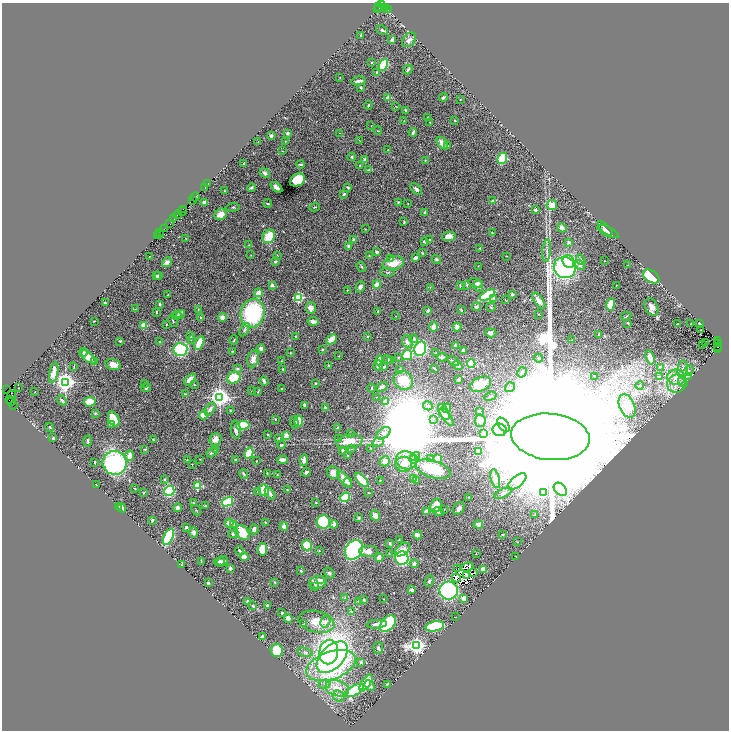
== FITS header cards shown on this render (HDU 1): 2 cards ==
NAXIS1  =                 1453
NAXIS2  =                 1456

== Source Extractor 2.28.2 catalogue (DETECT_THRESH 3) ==
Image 1453 x 1456 px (HDU 1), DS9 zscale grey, zoomed out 1/2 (1 PNG px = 2 x 2 image px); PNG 731 x 732 px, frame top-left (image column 1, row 1455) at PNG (2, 3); each listed source drawn as its Kron ellipse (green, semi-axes under 4 px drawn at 4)
Background 2.52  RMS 0.059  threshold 0.177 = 3 sigma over >= 5 px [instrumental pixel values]
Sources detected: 526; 54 cannot appear on this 1/2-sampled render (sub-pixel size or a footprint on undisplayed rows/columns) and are neither listed nor drawn; the other 472 listed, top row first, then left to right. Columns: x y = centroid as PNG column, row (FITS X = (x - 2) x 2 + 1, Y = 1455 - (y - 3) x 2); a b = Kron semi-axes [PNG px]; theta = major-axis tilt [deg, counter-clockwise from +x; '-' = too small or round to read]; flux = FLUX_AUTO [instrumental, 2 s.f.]
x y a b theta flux
381 5 3 2 - 1.4e+02
379 7 3 1 - 4.8e+01
384 7 4 3 - 5.0e+02
377 9 2 1 - 3.3e+01
386 9 3 2 - 3.1e+02
388 10 2 1 - 1.5e+02
382 30 6 3 -26 1.8e+01
361 35 3 2 - 9.5e+00
392 40 4 2 - 1.7e+01
409 40 8 6 49 4.1e+01
372 62 3 2 - 8.5e+00
383 65 6 3 66 6.6e+02
408 70 5 3 - 2.1e+01
377 72 3 3 - 1.8e+01
340 77 2 2 - 5.8e+00
359 81 7 2 9 3.6e+01
361 88 4 3 - 1.7e+01
443 97 4 3 - 1.9e+01
388 98 2 2 - 1.7e+02
460 99 2 2 - 3.9e+00
368 105 4 2 - 1.1e+01
396 106 3 2 - 3.9e+00
405 110 2 2 - 1.5e+01
427 117 2 1 - 4.1e+00
455 120 3 2 - 7.4e+00
404 121 3 2 - 4.9e+00
430 122 2 2 - 6.7e+00
371 126 2 1 - 2.7e+00
378 131 4 1 - 5.0e+00
413 132 4 2 - 3.2e+01
288 133 4 3 - 3.0e+01
339 133 2 2 - 3.9e+00
271 136 3 3 - 2.7e+01
359 140 3 2 - 4.0e+00
285 141 3 2 - 5.2e+00
258 142 3 2 - 4.9e+00
442 143 7 4 -56 7.7e+01
448 146 4 3 - 9.2e+00
388 150 2 2 - 1.3e+01
282 151 3 2 - 4.3e+00
352 157 4 3 - 1.2e+01
502 158 6 4 67 5.9e+02
365 160 3 3 - 3.4e+01
425 160 3 2 - 7.1e+00
244 164 3 2 - 1.5e+01
301 164 4 2 - 1.4e+01
360 166 3 2 - 1.8e+01
368 170 3 2 - 6.0e+00
265 173 5 4 - 3.0e+01
297 180 8 6 28 4.4e+02
207 184 2 1 - 7.0e+01
276 187 7 3 -39 6.0e+01
348 187 4 3 - 1.1e+01
204 188 2 1 - 1.3e+02
251 188 4 3 - 2.1e+01
416 189 7 4 -47 2.5e+01
224 191 2 2 - 5.4e+00
344 194 3 2 - 2.5e+01
195 197 5 2 - 5.1e+02
193 200 2 1 - 8.5e+01
492 201 4 2 - 2.7e+01
398 202 3 2 - 7.2e+00
205 203 3 3 - 7.8e+01
268 203 4 2 - 1.1e+01
408 204 2 2 - 4.1e+00
552 205 5 5 - 1.1e+02
233 207 7 2 5 1.0e+01
315 207 5 2 - 8.2e+00
183 209 2 1 - 2.5e+02
535 210 3 3 - 1.9e+01
183 211 4 2 - 4.5e+02
425 212 3 3 - 7.4e+00
221 214 6 5 - 1.0e+02
177 215 4 1 - 7.9e+02
174 219 2 2 - 2.2e+02
404 222 2 2 - 1.1e+01
170 224 2 1 - 4.6e+01
562 228 5 3 - 5.2e+01
605 228 9 3 -43 3.3e+01
164 229 2 1 - 1.7e+02
365 229 2 2 - 5.0e+00
608 231 11 4 -26 6.6e+01
492 232 2 2 - 5.9e+00
160 233 2 1 - 1.4e+02
159 234 2 1 - 1.4e+02
158 235 4 2 - 1.7e+02
269 236 7 6 - 2.6e+02
449 236 7 4 10 7.6e+01
186 239 3 1 - 4.5e+00
429 239 3 2 - 1.6e+01
354 240 2 2 - 6.5e+01
424 241 3 2 - 1.3e+01
568 242 3 3 - 2.5e+01
249 245 3 2 - 6.1e+00
348 246 4 3 - 1.7e+01
480 248 2 2 - 1.5e+01
547 250 11 2 85 2.5e+01
377 252 4 3 - 1.8e+01
422 253 4 3 - 9.3e+00
251 255 3 2 - 4.5e+00
277 255 3 2 - 3.7e+00
149 256 2 1 - 3.2e+00
369 256 3 2 - 8.9e+00
507 256 2 2 - 5.0e+00
391 258 3 2 - 1.4e+01
415 258 3 3 - 3.0e+01
436 259 5 3 - 1.3e+01
581 260 6 3 -54 2.1e+01
568 261 6 5 - 7.8e+02
605 261 2 2 - 3.3e+00
167 262 5 4 - 5.1e+01
275 262 3 2 - 1.4e+01
393 263 11 6 13 1.6e+02
580 265 5 4 - 2.7e+01
628 265 2 2 - 3.9e+00
478 266 2 2 - 4.3e+00
361 267 6 3 -58 1.3e+01
565 268 11 10 - 1.8e+03
387 272 7 2 -4 1.2e+01
157 276 4 3 - 2.4e+01
159 276 3 3 - 1.3e+01
651 276 9 5 -33 4.6e+02
476 283 7 4 -15 2.6e+01
377 284 4 3 - 8.7e+01
272 285 4 3 - 2.5e+01
460 285 3 3 - 1.0e+01
467 285 4 3 - 1.1e+01
616 285 2 1 - 3.2e+00
478 286 6 4 -85 5.0e+01
360 287 6 4 63 3.3e+01
430 287 3 2 - 5.1e+00
347 290 3 2 - 7.5e+00
259 293 4 3 - 1.5e+02
512 294 3 3 - 1.7e+01
168 295 3 2 - 7.9e+00
487 295 9 3 30 8.0e+02
299 297 3 3 - 1.2e+03
494 298 4 3 - 2.9e+01
505 300 3 2 - 4.8e+00
539 301 9 4 -56 5.6e+01
105 303 3 3 - 1.3e+01
160 304 3 2 - 1.5e+01
611 304 6 3 81 1.7e+02
476 307 4 4 - 2.9e+01
491 307 5 2 - 8.1e+00
651 307 9 6 -63 6.0e+01
311 308 6 5 - 5.8e+01
135 309 3 2 - 5.2e+00
198 309 3 2 - 4.4e+00
461 310 4 2 - 7.9e+00
428 311 4 3 - 2.1e+01
156 312 3 2 - 1.2e+01
378 312 3 2 - 1.2e+01
252 313 14 12 75 9.8e+02
180 314 4 4 - 1.6e+01
538 314 3 2 - 5.6e+00
176 315 5 3 - 1.3e+01
396 316 3 2 - 5.1e+00
626 316 5 2 - 1.3e+01
222 317 4 4 - 6.9e+01
201 318 4 3 - 1.7e+01
94 321 2 1 - 5.4e+00
173 321 6 2 -63 1.1e+01
313 321 5 3 - 5.0e+01
628 323 4 3 - 9.2e+00
699 323 3 2 - 1.4e+01
166 324 3 2 - 6.3e+00
677 324 2 1 - 4.6e+00
691 324 2 1 - 6.7e+00
144 325 4 4 - 1.5e+02
434 327 5 3 - 6.2e+01
457 327 4 3 - 5.1e+01
245 330 7 4 60 2.5e+01
701 330 2 2 - 9.9e+00
491 333 5 4 - 3.4e+01
599 334 4 3 - 1.2e+01
191 336 4 3 - 1.1e+01
296 336 3 2 - 7.1e+00
368 336 3 2 - 8.2e+00
331 339 6 3 44 1.6e+02
414 339 4 4 - 1.9e+01
572 339 3 2 - 6.8e+00
191 340 3 2 - 7.6e+00
234 340 5 3 - 9.4e+00
120 341 4 3 - 1.1e+01
718 341 3 2 - 2.2e+02
160 342 2 2 - 6.2e+00
407 342 7 5 -66 5.3e+01
706 342 3 1 - 7.9e+00
199 343 7 3 63 3.1e+02
718 344 3 2 - 2.7e+02
703 345 2 2 - 5.6e+00
455 346 3 2 - 7.5e+01
717 347 2 1 - 4.2e+01
261 348 4 4 - 3.3e+01
420 349 7 5 75 1.1e+03
717 349 2 1 - 9.4e+01
180 350 7 6 - 7.9e+02
322 350 3 2 - 1.3e+01
463 350 3 3 - 2.2e+01
232 351 3 2 - 5.9e+00
83 352 4 3 - 1.5e+01
290 353 2 2 - 6.6e+00
436 353 3 2 - 6.5e+00
407 355 5 4 - 3.6e+02
339 356 2 2 - 4.6e+00
88 357 9 5 -37 1.4e+02
442 357 5 3 - 2.5e+01
650 357 7 4 -74 1.1e+02
398 358 3 3 - 9.3e+00
539 358 5 3 - 1.4e+01
253 359 8 6 75 5.5e+01
387 359 5 3 - 1.8e+01
391 360 4 3 - 1.2e+01
282 361 4 3 - 9.4e+00
379 361 5 3 - 1.5e+02
453 361 6 3 -34 1.4e+01
94 362 4 3 - 1.5e+01
471 363 4 4 - 3.5e+02
113 365 8 5 -15 1.2e+02
458 365 5 3 - 3.0e+01
74 366 4 2 - 7.7e+00
328 366 3 2 - 1.2e+01
378 366 5 5 - 3.5e+01
384 367 4 3 - 1.8e+01
660 367 3 3 - 3.4e+01
238 369 4 3 - 1.7e+01
400 369 4 3 - 1.1e+01
435 369 3 2 - 1.1e+01
683 369 9 5 83 4.8e+01
283 370 4 2 - 8.2e+00
688 371 6 3 45 2.5e+01
522 372 5 4 - 3.5e+01
54 373 10 4 77 1.6e+02
595 376 2 2 - 5.2e+00
688 376 4 2 - 1.5e+01
660 377 3 3 - 1.1e+01
676 377 9 7 -8 9.2e+01
234 378 7 5 21 2.2e+02
459 379 2 2 - 2.7e+01
190 380 7 4 43 9.1e+01
403 380 10 8 -38 3.0e+02
264 381 5 3 - 2.5e+01
65 382 4 4 - 7.3e+03
683 382 5 3 - 2.0e+01
145 383 2 2 - 1.1e+01
315 383 3 3 - 7.3e+00
481 384 11 7 25 2.4e+02
677 384 10 9 - 9.0e+01
194 385 3 3 - 6.1e+00
640 385 4 3 - 1.3e+01
382 387 6 4 27 3.1e+01
510 387 5 4 - 3.3e+01
18 388 2 1 - 4.2e+00
146 388 5 3 - 2.8e+01
372 388 4 2 - 9.1e+00
282 389 3 3 - 9.7e+00
7 390 2 1 - 6.2e+01
252 391 2 1 - 6.4e+00
258 391 4 3 - 8.1e+00
35 392 2 1 - 3.4e+00
185 394 4 3 - 1.3e+01
11 395 3 1 - 1.6e+02
490 396 6 3 19 2.1e+01
220 397 4 4 - 7.9e+03
376 397 2 2 - 4.1e+00
9 400 2 2 - 5.9e+01
62 400 5 3 - 1.6e+01
12 401 4 1 - 8.0e+01
90 402 6 5 - 1.5e+02
386 402 3 3 - 1.7e+02
14 405 2 1 - 3.2e+01
304 405 3 3 - 1.8e+01
428 406 5 4 - 2.4e+01
627 406 12 7 -66 1.4e+02
325 407 3 3 - 1.6e+01
446 408 5 3 - 3.3e+01
210 409 7 4 53 4.7e+01
230 410 3 3 - 7.5e+00
444 412 8 4 -61 6.0e+01
479 412 4 3 - 2.0e+01
95 413 3 3 - 1.3e+01
203 415 4 3 - 1.5e+02
447 417 11 4 -54 5.9e+01
114 419 8 5 -64 2.7e+02
275 419 2 2 - 1.3e+01
433 419 4 3 - 1.4e+01
299 421 5 3 - 2.9e+02
480 421 6 5 - 8.0e+01
294 422 6 4 -87 2.1e+01
111 425 3 3 - 1.5e+01
243 425 7 4 8 3.4e+02
503 425 8 4 -51 5.1e+01
50 427 4 3 - 1.0e+01
337 428 3 2 - 2.3e+01
236 430 9 5 -81 4.3e+01
499 430 7 6 - 1.4e+02
350 433 2 2 - 1.6e+01
383 433 8 5 35 4.3e+01
484 433 4 3 - 3.0e+01
268 435 3 3 - 7.5e+00
286 436 4 3 - 8.1e+01
550 437 39 23 -6 1.5e+06
53 438 2 2 - 1.5e+01
279 438 4 3 - 1.1e+01
153 439 4 3 - 1.3e+01
215 439 6 5 - 8.2e+01
339 439 4 3 - 8.5e+00
88 441 5 2 - 1.4e+01
349 442 13 7 8 1.6e+02
378 442 6 3 12 2.1e+01
281 445 4 3 - 1.4e+01
352 448 2 2 - 4.7e+00
145 449 3 3 - 1.1e+01
216 449 3 3 - 1.9e+01
371 449 3 3 - 7.8e+00
343 451 3 2 - 2.8e+01
479 451 3 3 - 1.0e+02
212 453 6 3 31 2.6e+01
249 453 6 3 63 3.1e+02
130 456 5 3 - 1.1e+02
348 456 3 2 - 9.4e+00
415 456 5 4 - 3.0e+01
438 458 3 3 - 9.0e+01
200 459 3 2 - 3.4e+00
414 459 4 3 - 1.9e+01
431 459 4 3 - 2.5e+01
187 460 3 2 - 5.5e+00
236 460 3 3 - 1.7e+01
283 460 5 3 - 4.3e+01
304 460 6 4 82 6.4e+01
406 460 10 9 - 1.5e+02
257 461 2 2 - 7.7e+00
385 461 5 5 - 7.4e+01
95 462 3 2 - 1.2e+01
115 463 12 12 - 1.7e+03
192 464 2 2 - 5.3e+00
404 464 8 7 - 1.4e+02
433 469 18 8 -18 5.1e+02
306 472 5 3 - 2.4e+01
267 473 3 2 - 5.9e+00
333 473 6 6 - 6.6e+01
244 474 5 3 - 1.5e+01
277 475 3 3 - 7.4e+00
414 478 3 3 - 1.1e+01
165 479 2 2 - 3.3e+01
345 479 10 4 -51 9.6e+01
495 479 10 4 -76 8.4e+01
362 480 9 4 -47 2.8e+02
380 480 2 2 - 4.7e+00
416 480 4 3 - 2.0e+01
517 481 11 5 40 7.1e+01
348 483 4 3 - 2.2e+01
96 485 2 2 - 1.9e+01
198 486 3 3 - 4.8e+02
135 489 3 2 - 6.6e+00
560 489 7 5 -43 4.6e+01
264 490 6 5 - 3.0e+02
287 490 3 2 - 9.5e+00
169 491 5 5 - 6.0e+02
258 492 3 2 - 7.5e+00
544 492 3 3 - 2.6e+01
144 493 2 2 - 6.3e+00
270 493 7 3 -55 3.4e+01
369 493 4 2 - 1.0e+01
503 493 9 4 25 3.9e+01
345 497 5 4 - 4.6e+02
469 497 2 2 - 5.5e+00
228 502 6 4 31 4.5e+02
316 502 2 1 - 5.3e+00
194 503 3 3 - 8.2e+00
119 506 2 1 - 2.7e+00
205 506 4 3 - 9.3e+00
436 506 7 5 64 1.6e+02
122 508 5 3 - 2.6e+01
177 508 4 3 - 3.6e+01
444 509 2 1 - 3.2e+00
459 509 7 5 56 4.1e+01
196 510 6 2 -53 7.1e+00
426 512 4 3 - 9.9e+01
439 512 5 4 - 3.7e+01
534 515 4 2 - 8.7e+00
375 516 5 4 - 6.5e+01
358 518 3 3 - 1.4e+01
152 520 3 2 - 1.2e+01
265 522 3 2 - 7.7e+00
323 522 7 6 - 6.0e+02
229 523 4 4 - 8.9e+01
334 524 4 3 - 3.4e+01
233 525 4 4 - 1.1e+02
478 525 5 3 - 3.6e+01
186 527 4 3 - 1.5e+01
284 527 4 4 - 4.6e+01
254 529 5 3 - 4.3e+01
194 532 5 4 - 3.5e+01
242 533 8 6 -45 2.9e+02
233 534 5 4 - 2.7e+01
418 535 4 2 - 1.1e+02
503 535 3 2 - 8.4e+00
168 537 9 4 65 7.8e+02
399 540 3 2 - 5.2e+00
517 542 4 3 - 9.0e+00
390 543 4 3 - 1.5e+01
307 545 5 5 - 3.3e+02
262 549 6 4 82 2.0e+02
402 549 8 5 37 8.5e+01
319 550 3 2 - 5.8e+00
354 550 10 8 53 1.6e+03
240 551 5 3 - 2.3e+01
369 551 9 5 -2 7.4e+01
389 553 2 1 - 3.2e+00
476 554 2 2 - 4.4e+00
516 556 2 1 - 6.0e+00
244 557 4 4 - 6.9e+01
379 557 4 3 - 8.9e+01
402 558 7 6 - 7.5e+02
220 561 5 4 - 2.8e+01
222 561 6 4 30 3.3e+01
201 562 3 2 - 7.5e+00
414 564 4 4 - 2.9e+01
181 565 2 2 - 2.4e+01
467 567 6 3 23 3.3e+00
230 568 4 3 - 1.9e+01
458 568 3 1 - 7.6e+00
483 569 3 3 - 1.4e+02
301 571 3 3 - 1.2e+01
329 573 6 3 -52 1.8e+01
473 573 2 1 - 7.9e+00
467 576 2 1 - 3.2e+00
456 578 4 1 - 5.6e+00
321 580 4 3 - 2.6e+01
429 581 6 4 72 1.8e+01
275 582 4 3 - 7.5e+00
318 582 9 6 9 1.1e+02
208 583 3 2 - 1.1e+01
314 586 3 2 - 7.5e+00
411 590 3 2 - 3.2e+01
449 591 9 9 - 1.5e+03
345 598 3 3 - 1.0e+01
464 598 3 3 - 1.0e+02
384 599 2 1 - 4.9e+00
364 600 3 3 - 1.2e+01
248 601 4 3 - 2.4e+01
358 601 3 2 - 6.0e+00
267 605 3 3 - 1.4e+01
253 606 4 3 - 1.8e+01
351 611 4 3 - 1.1e+01
282 612 2 2 - 1.4e+01
455 617 2 1 - 2.9e+00
288 618 4 3 - 5.8e+01
316 622 18 10 -12 1.7e+02
325 622 6 4 58 3.4e+01
303 624 3 2 - 6.9e+00
377 624 10 3 5 5.0e+01
388 624 9 6 47 8.5e+02
435 626 9 5 11 9.5e+02
262 636 4 3 - 2.4e+01
417 645 4 4 - 5.5e+03
378 648 6 5 - 2.0e+01
276 650 6 6 - 2.2e+02
305 652 7 4 -17 2.7e+01
329 652 12 9 79 1.6e+03
332 657 19 11 46 2.8e+03
361 662 3 3 - 1.3e+01
331 665 26 14 19 1.5e+03
366 683 9 3 54 2.7e+02
324 684 6 4 16 3.0e+01
387 684 4 2 - 1.0e+01
370 685 6 4 -47 5.1e+01
337 688 12 7 -16 1.6e+02
355 690 10 4 32 6.3e+02
339 696 6 5 - 5.1e+01
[54 sub-pixel or undisplayed-footprint detections neither listed nor drawn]